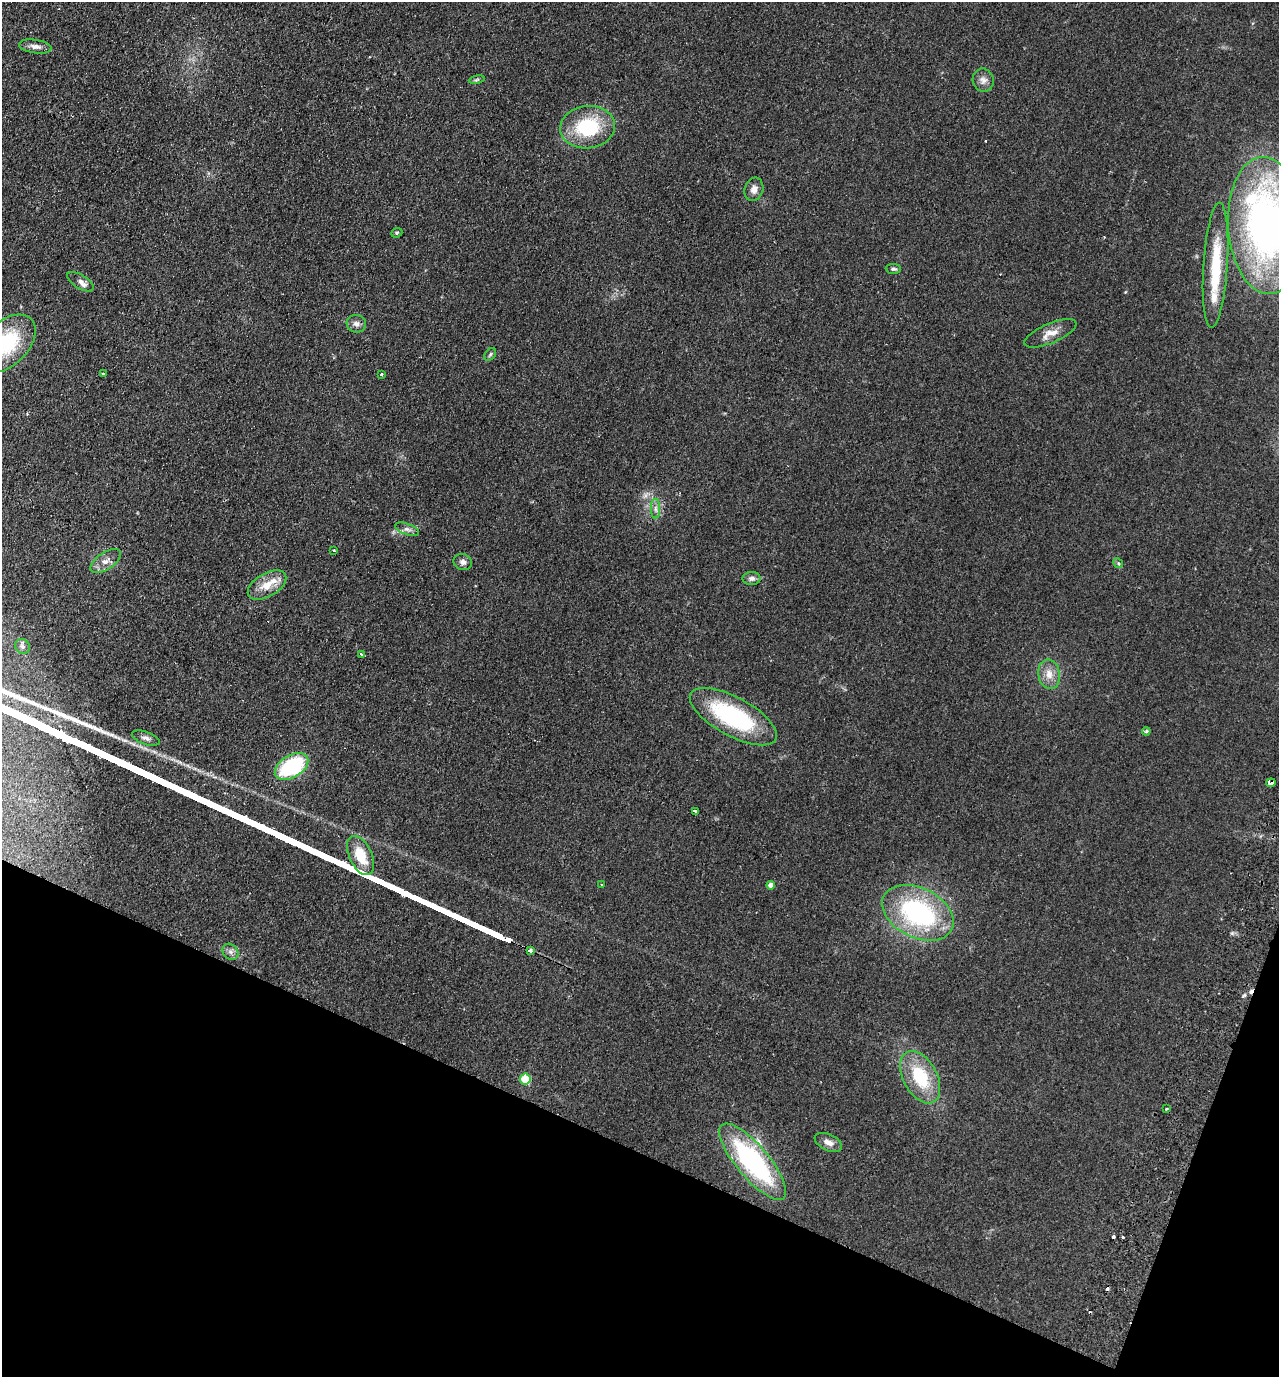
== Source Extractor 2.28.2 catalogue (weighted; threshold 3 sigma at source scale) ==
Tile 15 of 4 x 4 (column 3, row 4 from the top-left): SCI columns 2877-4153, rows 26-1400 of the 5623 x 5549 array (HDU 1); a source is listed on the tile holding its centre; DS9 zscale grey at full resolution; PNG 1281 x 1379 px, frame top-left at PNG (2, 2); each listed source drawn as its Kron ellipse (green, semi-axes under 4 px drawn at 4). Shown black and unused: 19% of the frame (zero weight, under 2 of 3 exposures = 3% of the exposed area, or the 3 px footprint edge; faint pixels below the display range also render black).
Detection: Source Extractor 2.28.2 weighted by HDU 2 'WHT'; one run over the whole footprint, this tile lists its part. Background 0.123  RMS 0.011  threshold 0.05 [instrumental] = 3 sigma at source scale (4.5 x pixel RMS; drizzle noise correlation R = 1.50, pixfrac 1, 0.05/0.05 arcsec/px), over >= 5 px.
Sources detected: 53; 6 cosmic-ray / hot-pixel residue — neither listed nor drawn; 3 inside a brighter listed object's ellipse — not listed separately; the other 44 listed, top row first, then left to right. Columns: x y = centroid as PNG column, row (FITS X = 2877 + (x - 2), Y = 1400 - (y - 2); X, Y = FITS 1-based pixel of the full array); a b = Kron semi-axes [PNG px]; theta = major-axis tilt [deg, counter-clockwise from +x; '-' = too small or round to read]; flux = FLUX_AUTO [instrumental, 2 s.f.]
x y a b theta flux
35 46 16 6 -8 5.7
477 80 8 4 10 1.7
983 80 11 10 - 6.4
588 127 27 21 7 68
754 189 12 9 72 6.6
1266 226 69 38 -86 440
397 233 6 4 23 1.5
1216 265 62 12 86 56
893 269 7 5 -4 2.2
80 282 15 7 -32 5.7
356 324 10 8 -16 5.1
1050 333 28 9 23 12
7 343 35 21 45 75
490 354 7 5 50 1.9
103 374 3 3 - 2.2
381 374 4 3 - 1
655 509 10 4 -90 3.5
407 529 13 5 -20 4.1
333 550 3 2 - 1.1
106 561 17 8 33 8.8
463 562 9 8 - 4.3
1118 563 5 4 - 1.5
752 578 9 6 1 4
267 585 21 11 30 18
22 646 8 7 - 3.1
361 654 3 3 - 3
1049 674 15 11 -80 11
733 717 48 19 -29 120
1146 731 4 3 - 1.6
146 738 14 6 -19 4.9
291 766 18 11 31 97
1271 783 5 3 - 26
695 811 3 3 - 5.1
361 855 21 11 -65 27
602 885 3 3 - 1.8
771 885 4 4 - 8.6
918 913 38 25 -26 150
530 950 3 3 - 52
230 952 9 7 -46 4.1
920 1077 28 17 -62 52
525 1079 5 5 - 43
1166 1109 3 3 - 2.5
828 1142 14 8 -25 7.8
753 1162 48 16 -50 170
Overlapping masked pixels (flux is a lower limit): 2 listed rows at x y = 1271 783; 530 950
Isophote crosses this tile's border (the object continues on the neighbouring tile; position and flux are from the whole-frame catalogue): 2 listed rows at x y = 1266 226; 7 343
Unlisted compact peaks at least as high as the median listed source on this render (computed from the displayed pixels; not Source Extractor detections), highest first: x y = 102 731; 1244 995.